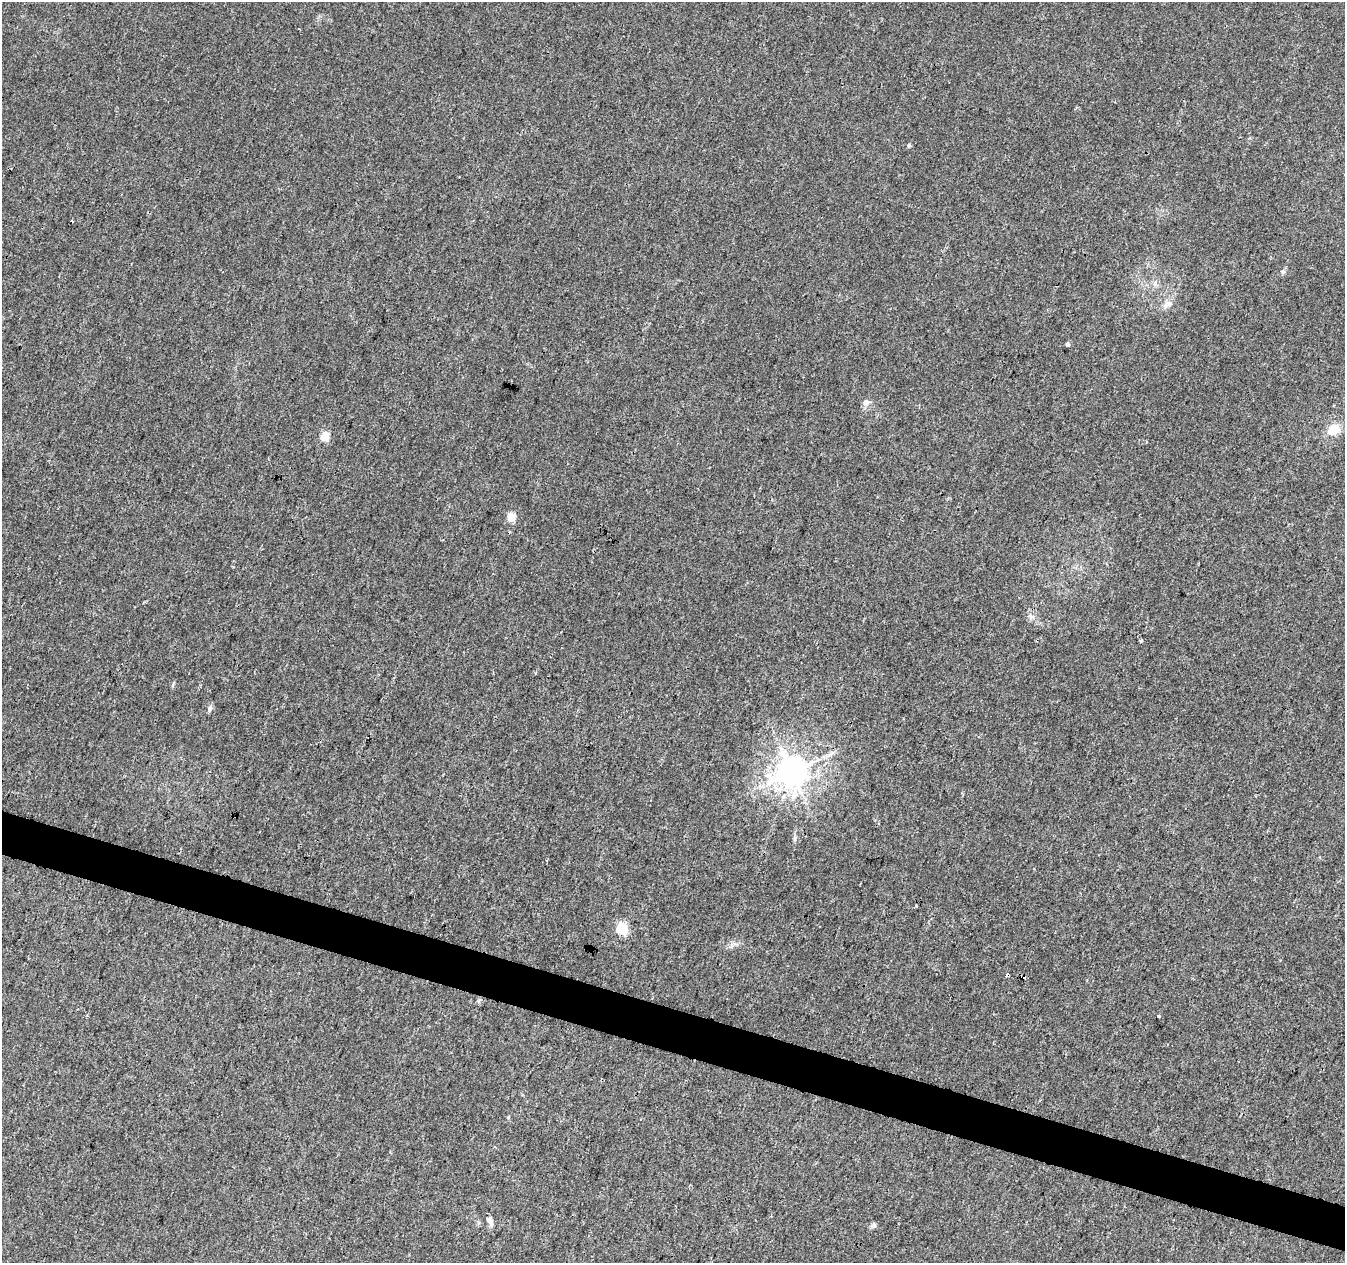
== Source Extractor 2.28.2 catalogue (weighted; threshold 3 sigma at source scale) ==
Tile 6 of 4 x 4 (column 2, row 2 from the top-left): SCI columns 1346-2688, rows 2741-4001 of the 5385 x 5542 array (HDU 1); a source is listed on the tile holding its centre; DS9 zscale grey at full resolution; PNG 1347 x 1265 px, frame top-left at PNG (2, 2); no overlay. Shown black and unused: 4% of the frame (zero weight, under 3 of 4 exposures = <1% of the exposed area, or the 3 px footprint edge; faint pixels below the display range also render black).
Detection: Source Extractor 2.28.2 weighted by HDU 2 'WHT'; one run over the whole footprint, this tile lists its part. Background 0.00635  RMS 0.0029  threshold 0.013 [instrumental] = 3 sigma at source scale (4.5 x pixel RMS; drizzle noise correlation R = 1.50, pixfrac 1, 0.0396/0.0396 arcsec/px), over >= 5 px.
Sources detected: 21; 1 cosmic-ray / hot-pixel residue — not listed; the other 20 listed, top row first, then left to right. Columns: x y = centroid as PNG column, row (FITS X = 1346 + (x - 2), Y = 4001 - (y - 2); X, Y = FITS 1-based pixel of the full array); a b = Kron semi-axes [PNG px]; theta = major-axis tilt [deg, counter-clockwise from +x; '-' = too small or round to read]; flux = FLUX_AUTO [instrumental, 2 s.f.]
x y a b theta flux
909 145 5 4 - 0.58
1283 272 6 5 - 0.56
1155 284 8 6 -70 0.94
1169 304 10 8 -14 1.6
1067 344 5 4 - 0.67
866 402 9 8 - 1.4
1333 430 12 10 34 6.3
325 437 5 5 - 10
511 517 5 5 - 8.9
1031 616 8 7 - 1.1
1141 640 3 3 - 0.82
210 709 8 6 75 1
792 771 9 8 - 520
916 905 3 2 - 0.28
622 928 6 5 - 27
1008 975 4 3 - 2
1158 1016 4 3 - 0.43
689 1185 3 2 - 0.39
490 1221 10 7 -56 1.3
873 1225 8 6 31 0.78
Overlapping masked pixels (flux is a lower limit): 1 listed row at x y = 1008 975